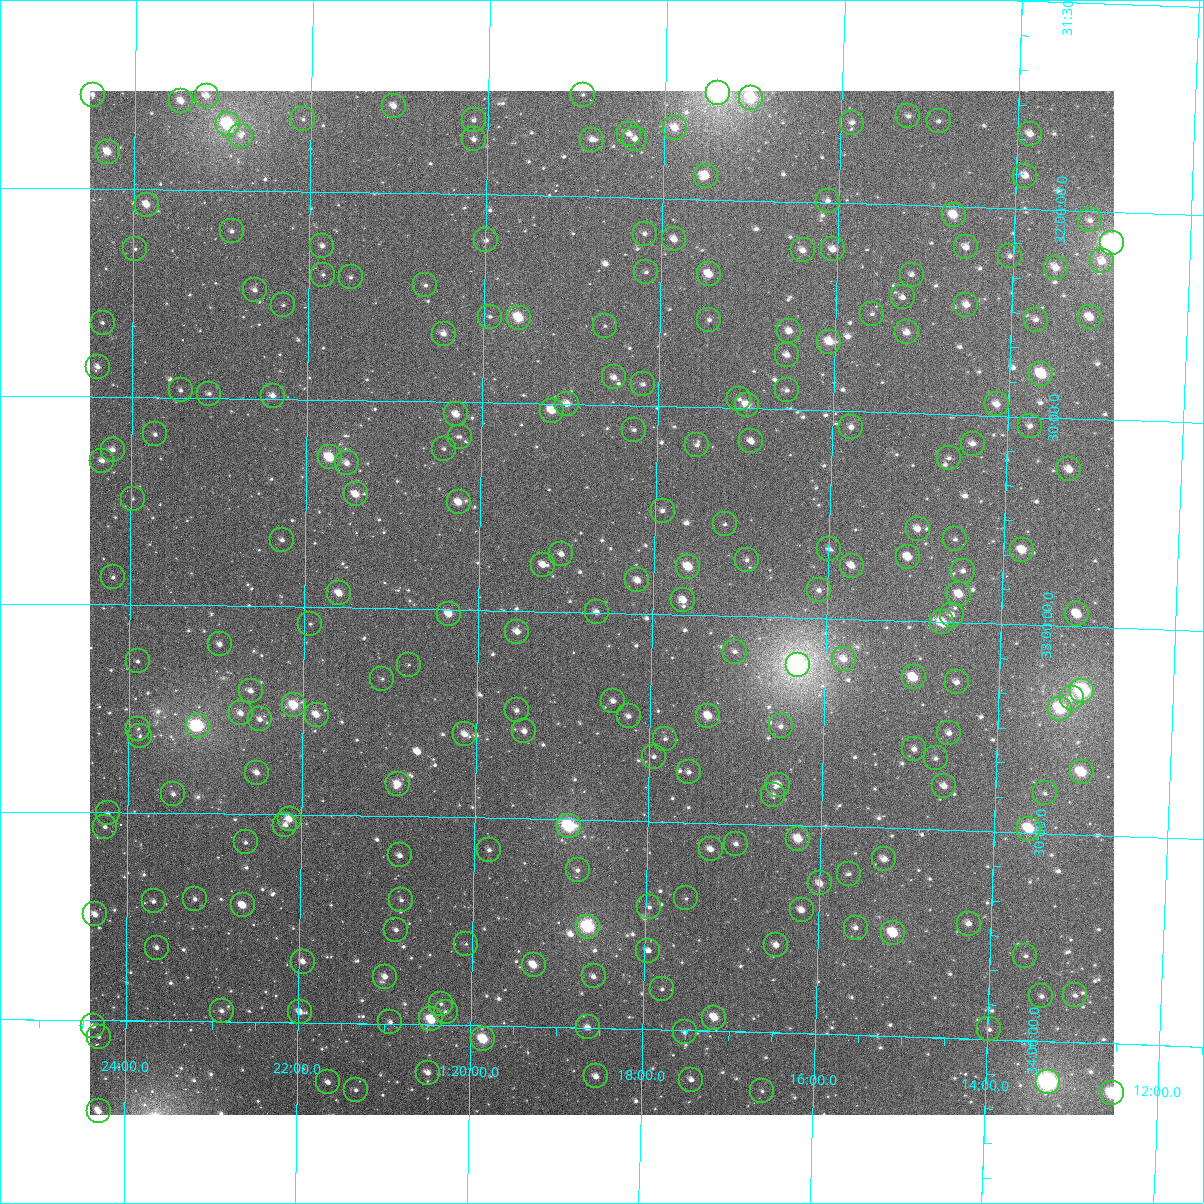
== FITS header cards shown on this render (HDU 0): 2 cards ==
NAXIS1  =                 1024
NAXIS2  =                 1024

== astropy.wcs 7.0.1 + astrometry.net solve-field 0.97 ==
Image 1024 x 1024 px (HDU 0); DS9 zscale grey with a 90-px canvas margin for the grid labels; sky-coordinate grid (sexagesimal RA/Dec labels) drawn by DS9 from the SOLVED WCS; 226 Tycho-2 reference stars matched to detected sources circled (green)
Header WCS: RA---TAN-SIP/DEC--TAN-SIP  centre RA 01:18:35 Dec +32:59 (19.65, +32.98 deg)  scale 8.66 arcsec/px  FOV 147.8' x 147.9'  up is +179 deg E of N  parity flipped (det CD > 0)
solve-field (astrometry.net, Tycho-2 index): VERIFIED the header's WCS against the Tycho-2 star catalogue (verified at 6 index scales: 15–226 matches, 0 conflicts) and refined it, rather than solving blind
Solved WCS: RA---TAN-SIP/DEC--TAN-SIP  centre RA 01:18:35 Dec +32:59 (19.65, +32.98 deg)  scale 8.66 arcsec/px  FOV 147.9' x 147.9'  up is +179 deg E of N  parity flipped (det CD > 0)
The solver's refit moves the header's centre by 0.047 arcsec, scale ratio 1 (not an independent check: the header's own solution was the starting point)
Tycho-2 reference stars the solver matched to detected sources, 226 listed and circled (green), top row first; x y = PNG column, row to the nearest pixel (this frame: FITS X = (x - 90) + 1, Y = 1024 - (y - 91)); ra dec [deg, ICRS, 3 dp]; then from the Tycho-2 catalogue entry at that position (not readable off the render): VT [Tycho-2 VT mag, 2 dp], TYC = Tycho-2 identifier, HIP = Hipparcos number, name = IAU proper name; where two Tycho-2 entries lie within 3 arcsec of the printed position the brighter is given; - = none
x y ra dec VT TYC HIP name
718 93 19.350 +31.745 6.50 2291-1639-1 6025 -
93 95 21.119 +31.774 10.93 2292-1310-1 - -
583 95 19.732 +31.755 11.85 2291-34-1 - -
207 96 20.797 +31.774 10.60 2292-1304-1 - -
751 98 19.256 +31.753 8.25 2291-36-1 5989 -
181 101 20.868 +31.787 9.63 2292-1267-1 - -
394 106 20.267 +31.791 10.12 2292-1223-1 - -
908 116 18.810 +31.786 11.28 2291-70-1 - -
303 119 20.522 +31.827 11.66 2292-1159-1 - -
474 120 20.040 +31.822 11.23 2291-82-1 - -
939 121 18.724 +31.796 11.41 2291-78-1 - -
852 123 18.968 +31.806 10.95 2291-83-1 - -
228 124 20.735 +31.841 7.69 2292-1470-1 6453 -
675 128 19.469 +31.830 9.68 2291-93-1 - -
629 134 19.600 +31.846 10.30 2291-114-1 - -
1030 134 18.464 +31.819 10.17 2291-1627-1 - -
241 136 20.699 +31.869 12.47 2292-1046-1 - -
474 139 20.038 +31.868 11.20 2291-125-1 - -
635 139 19.581 +31.859 11.04 2291-115-1 - -
592 140 19.704 +31.863 11.23 2291-1644-1 - -
108 152 21.075 +31.910 9.13 2296-1181-1 - -
706 176 19.379 +31.943 9.77 2295-222-1 - -
1025 176 18.473 +31.920 10.51 2295-229-1 - -
828 201 19.032 +31.996 11.02 2295-142-1 - -
147 205 20.963 +32.037 9.65 2296-1400-1 - -
954 215 18.673 +32.020 9.23 2295-94-1 - -
1090 220 18.286 +32.023 11.16 2295-63-1 - -
232 231 20.721 +32.099 11.31 2296-1555-1 - -
645 234 19.549 +32.086 11.48 2295-15-1 - -
674 239 19.464 +32.098 10.38 2295-6-1 - -
486 240 19.998 +32.110 11.39 2295-26-1 - -
1112 243 18.221 +32.075 7.02 2295-1556-1 5671 -
322 246 20.463 +32.130 10.58 2296-1474-1 - -
966 247 18.635 +32.097 10.54 2295-45-1 - -
135 249 20.994 +32.144 11.49 2296-1437-1 - -
833 249 19.013 +32.112 10.50 2295-53-1 - -
803 250 19.098 +32.116 10.60 2295-75-1 - -
1010 256 18.510 +32.115 11.08 2295-97-1 - -
1102 261 18.247 +32.120 10.16 2295-121-1 - -
1056 268 18.378 +32.139 9.93 2295-150-1 - -
646 272 19.542 +32.179 11.62 2295-179-1 - -
709 274 19.363 +32.180 9.55 2295-191-1 - -
323 275 20.460 +32.200 12.14 2296-1281-1 - -
912 275 18.787 +32.167 11.88 2295-186-1 - -
351 277 20.381 +32.205 12.64 2296-1259-1 - -
425 285 20.168 +32.221 11.53 2295-258-1 - -
255 290 20.653 +32.239 11.02 2296-1149-1 - -
903 297 18.811 +32.222 10.85 2295-196-1 - -
283 305 20.571 +32.275 12.09 2296-1494-1 - -
966 305 18.628 +32.235 10.13 2295-760-1 - -
872 314 18.896 +32.265 11.72 2295-636-1 - -
490 317 19.983 +32.294 11.48 2295-574-1 - -
1090 317 18.277 +32.256 9.60 2295-602-1 - -
519 318 19.900 +32.295 8.63 2295-598-1 6209 -
709 320 19.359 +32.289 11.32 2295-569-1 - -
1036 320 18.430 +32.265 10.60 2295-575-1 - -
103 323 21.085 +32.322 11.37 2296-1358-1 - -
605 326 19.655 +32.310 12.09 2295-506-1 - -
789 331 19.131 +32.311 10.09 2295-446-1 - -
907 332 18.795 +32.306 10.22 2295-455-1 - -
444 334 20.114 +32.337 10.50 2295-429-1 - -
829 342 19.015 +32.334 9.28 2295-356-1 5911 -
787 355 19.135 +32.369 10.74 2295-303-1 - -
98 367 21.097 +32.428 10.76 2296-973-1 - -
1041 374 18.409 +32.395 8.59 2295-458-1 - -
614 377 19.625 +32.433 10.88 2295-504-1 - -
643 384 19.543 +32.449 11.43 2295-566-1 - -
181 390 20.860 +32.483 11.64 2296-747-1 - -
787 390 19.133 +32.454 11.04 2295-628-1 - -
209 394 20.780 +32.490 11.63 2296-742-1 - -
273 396 20.598 +32.493 11.02 2296-729-1 - -
739 399 19.267 +32.479 12.15 2295-703-1 - -
567 404 19.758 +32.500 10.51 2295-727-1 - -
997 404 18.533 +32.472 10.37 2295-688-1 - -
747 405 19.246 +32.492 9.51 2295-725-1 5986 -
552 411 19.801 +32.517 9.49 2295-739-1 - -
456 414 20.074 +32.530 9.74 2295-712-1 - -
1030 426 18.436 +32.522 10.84 2295-656-1 - -
851 427 18.946 +32.538 10.61 2295-661-1 - -
634 430 19.566 +32.559 12.02 2295-634-1 - -
155 434 20.932 +32.590 11.35 2296-807-1 - -
460 437 20.063 +32.584 11.63 2295-592-1 - -
751 441 19.230 +32.579 10.79 2295-562-1 - -
973 444 18.598 +32.570 10.91 2295-555-1 - -
697 445 19.385 +32.591 11.41 2295-528-1 - -
444 449 20.107 +32.614 12.18 2295-516-1 - -
113 450 21.054 +32.627 10.54 2296-926-1 - -
330 457 20.433 +32.640 8.83 2296-969-1 6362 -
949 458 18.665 +32.605 11.78 2295-469-1 - -
102 461 21.083 +32.654 10.97 2296-1018-1 - -
347 463 20.384 +32.653 10.98 2296-999-1 - -
1069 469 18.320 +32.623 9.98 2295-1540-1 - -
356 494 20.357 +32.727 9.65 2296-967-1 - -
133 499 20.995 +32.745 12.41 2296-873-1 - -
459 502 20.062 +32.742 9.80 2295-573-1 - -
663 511 19.478 +32.751 11.55 2295-667-1 - -
725 524 19.299 +32.780 11.81 2295-596-1 - -
918 529 18.747 +32.778 10.55 2295-701-1 - -
955 539 18.639 +32.800 11.59 2295-563-1 - -
282 540 20.566 +32.840 11.52 2296-932-1 - -
829 549 19.000 +32.832 11.88 2295-374-1 - -
1022 550 18.447 +32.821 9.81 2295-363-1 - -
561 554 19.765 +32.862 10.94 2295-1458-1 - -
908 557 18.772 +32.847 10.07 2295-1441-1 - -
747 560 19.233 +32.865 11.46 2295-1410-1 - -
543 565 19.817 +32.889 10.88 2295-1374-1 - -
852 566 18.933 +32.871 10.20 2295-1558-1 - -
688 567 19.401 +32.886 9.31 2295-1368-1 - -
963 571 18.614 +32.876 11.46 2295-1354-1 - -
113 577 21.048 +32.934 11.52 2296-908-1 - -
637 580 19.546 +32.921 10.36 2295-1234-1 - -
819 590 19.025 +32.933 11.10 2295-1175-1 - -
339 593 20.400 +32.966 9.80 2296-796-1 - -
959 594 18.623 +32.933 9.81 2295-1158-1 - -
683 600 19.413 +32.966 10.89 2295-1107-1 - -
597 612 19.661 +32.999 10.64 2295-1037-1 - -
449 614 20.083 +33.011 9.90 2295-1000-1 - -
1077 614 18.282 +32.970 9.48 2295-1020-1 - -
952 615 18.642 +32.982 11.18 2295-1039-1 - -
942 622 18.668 +33.001 9.11 2295-989-1 - -
310 624 20.482 +33.041 12.50 2296-502-1 - -
517 632 19.887 +33.050 10.35 2295-1046-1 - -
220 644 20.741 +33.093 11.27 2296-364-1 - -
735 652 19.261 +33.086 11.39 2295-1187-1 - -
844 659 18.947 +33.097 10.49 2295-1246-1 - -
138 661 20.975 +33.136 11.66 2296-234-1 - -
409 665 20.196 +33.135 12.14 2295-1287-1 - -
798 665 19.079 +33.115 6.16 2295-1555-1 5936 -
914 677 18.746 +33.136 8.99 2295-1356-1 - -
382 679 20.272 +33.170 12.10 2296-113-1 - -
957 682 18.621 +33.144 11.44 2295-1381-1 - -
251 691 20.650 +33.204 10.67 2296-32-1 - -
1082 691 18.260 +33.155 7.49 2295-1531-1 5682 -
1072 698 18.290 +33.173 11.19 2295-1483-1 - -
613 701 19.607 +33.212 11.16 2295-1487-1 - -
294 705 20.525 +33.237 8.87 2296-65-1 - -
1060 709 18.321 +33.199 8.53 2295-1444-1 - -
517 710 19.884 +33.239 11.29 2295-1431-1 - -
241 713 20.678 +33.258 10.54 2296-119-1 - -
317 715 20.460 +33.259 9.94 2296-115-1 - -
629 716 19.561 +33.248 11.30 2295-1377-1 - -
708 716 19.332 +33.243 9.45 2295-1375-1 - -
260 719 20.622 +33.272 11.35 2296-164-1 - -
198 726 20.800 +33.290 7.81 2296-215-1 6467 -
781 726 19.123 +33.263 11.53 2295-1313-1 - -
138 729 20.972 +33.298 12.92 2296-239-1 - -
524 731 19.861 +33.290 10.34 2295-1268-1 - -
949 733 18.638 +33.267 11.43 2295-1272-1 - -
465 734 20.031 +33.300 10.58 2295-1212-1 - -
140 736 20.967 +33.316 11.83 2296-254-1 - -
665 739 19.454 +33.300 11.62 2295-1248-1 - -
914 749 18.737 +33.308 11.35 2295-1157-1 - -
654 757 19.486 +33.344 11.78 2295-1080-1 - -
936 758 18.675 +33.329 11.49 2295-1082-1 - -
689 772 19.385 +33.379 11.68 2295-999-1 - -
1082 772 18.253 +33.350 8.65 2295-1026-1 - -
257 773 20.629 +33.400 10.53 2296-542-1 - -
398 784 20.222 +33.422 9.92 2295-1154-1 - -
778 785 19.126 +33.403 10.65 2295-1141-1 - -
944 786 18.648 +33.395 10.63 2295-1152-1 - -
1045 793 18.356 +33.404 11.82 2295-1297-1 - -
173 794 20.869 +33.454 11.47 2296-80-1 - -
773 795 19.140 +33.428 11.47 2295-1364-1 - -
108 813 21.056 +33.503 11.76 2296-525-1 - -
290 819 20.533 +33.511 10.34 2296-493-1 6392 -
285 825 20.545 +33.525 10.92 2296-459-1 - -
569 826 19.726 +33.516 7.62 2295-784-1 6145 -
105 827 21.065 +33.535 11.80 2296-445-1 - -
1029 829 18.399 +33.491 8.58 2295-790-1 5725 -
798 839 19.063 +33.532 9.25 2295-801-1 - -
246 842 20.658 +33.569 12.14 2296-319-1 - -
736 844 19.242 +33.549 10.95 2295-812-1 - -
711 849 19.316 +33.563 10.84 2295-962-1 - -
489 850 19.955 +33.577 11.31 2295-963-1 - -
400 855 20.213 +33.594 11.23 2295-956-1 - -
884 859 18.814 +33.575 10.33 2295-953-1 - -
578 870 19.699 +33.621 11.42 2295-908-1 - -
849 874 18.915 +33.613 12.37 2295-898-1 - -
820 883 18.998 +33.638 10.46 2295-851-1 - -
686 898 19.383 +33.683 12.81 2295-859-1 - -
195 899 20.803 +33.707 11.22 2296-599-1 - -
401 900 20.206 +33.702 11.90 2295-874-1 - -
154 901 20.923 +33.713 11.81 2296-592-1 - -
243 905 20.665 +33.720 9.73 2296-581-1 - -
649 907 19.488 +33.706 11.80 2295-894-1 - -
802 910 19.048 +33.703 10.50 2295-903-1 - -
95 914 21.091 +33.746 10.29 2296-564-1 - -
969 924 18.564 +33.724 10.75 2295-952-1 - -
588 927 19.665 +33.757 7.64 2299-101-1 6127 -
856 928 18.890 +33.742 11.33 2295-972-1 - -
396 930 20.220 +33.773 11.19 2299-97-1 - -
893 933 18.781 +33.752 8.71 2299-98-1 - -
466 944 20.017 +33.804 12.37 2299-78-1 - -
776 945 19.119 +33.789 10.84 2299-827-1 - -
157 948 20.912 +33.824 11.80 2300-62-1 - -
648 951 19.489 +33.811 11.29 2299-69-1 - -
1025 956 18.397 +33.797 11.57 2299-60-1 - -
303 962 20.488 +33.853 10.62 2300-122-1 - -
534 965 19.820 +33.852 9.57 2299-11-1 - -
594 976 19.646 +33.876 11.25 2299-53-1 - -
385 977 20.249 +33.887 10.47 2299-55-1 - -
662 989 19.446 +33.902 12.03 2299-527-1 - -
1075 995 18.248 +33.887 11.50 2299-673-1 - -
1041 996 18.347 +33.893 12.01 2299-785-1 - -
441 1004 20.086 +33.949 11.66 2299-1280-1 - -
222 1011 20.722 +33.974 11.34 2300-647-1 - -
300 1012 20.495 +33.974 10.73 2300-297-1 - -
446 1012 20.072 +33.969 12.05 2299-1094-1 - -
714 1018 19.292 +33.968 9.44 2299-813-1 - -
431 1019 20.113 +33.988 8.65 2299-1116-1 - -
390 1022 20.232 +33.995 11.61 2299-1162-1 - -
93 1026 21.094 +34.014 11.17 2300-623-1 - -
588 1027 19.659 +33.999 10.33 2299-794-1 - -
989 1029 18.494 +33.977 11.68 2299-515-1 - -
685 1032 19.378 +34.005 11.63 2299-246-1 - -
99 1037 21.077 +34.040 11.98 2300-813-1 - -
483 1039 19.962 +34.033 8.64 2299-1216-1 - -
428 1073 20.120 +34.116 11.13 2299-1232-1 - -
596 1076 19.632 +34.116 10.67 2299-456-1 - -
691 1080 19.355 +34.118 10.83 2299-615-1 - -
328 1082 20.410 +34.143 10.90 2300-307-1 - -
1048 1082 18.317 +34.098 6.70 2299-988-1 5694 -
356 1090 20.329 +34.160 11.37 2300-153-1 - -
762 1091 19.148 +34.141 11.81 2299-971-1 - -
1112 1093 18.130 +34.120 8.04 2299-934-1 - -
99 1111 21.076 +34.219 10.28 2300-263-1 - -